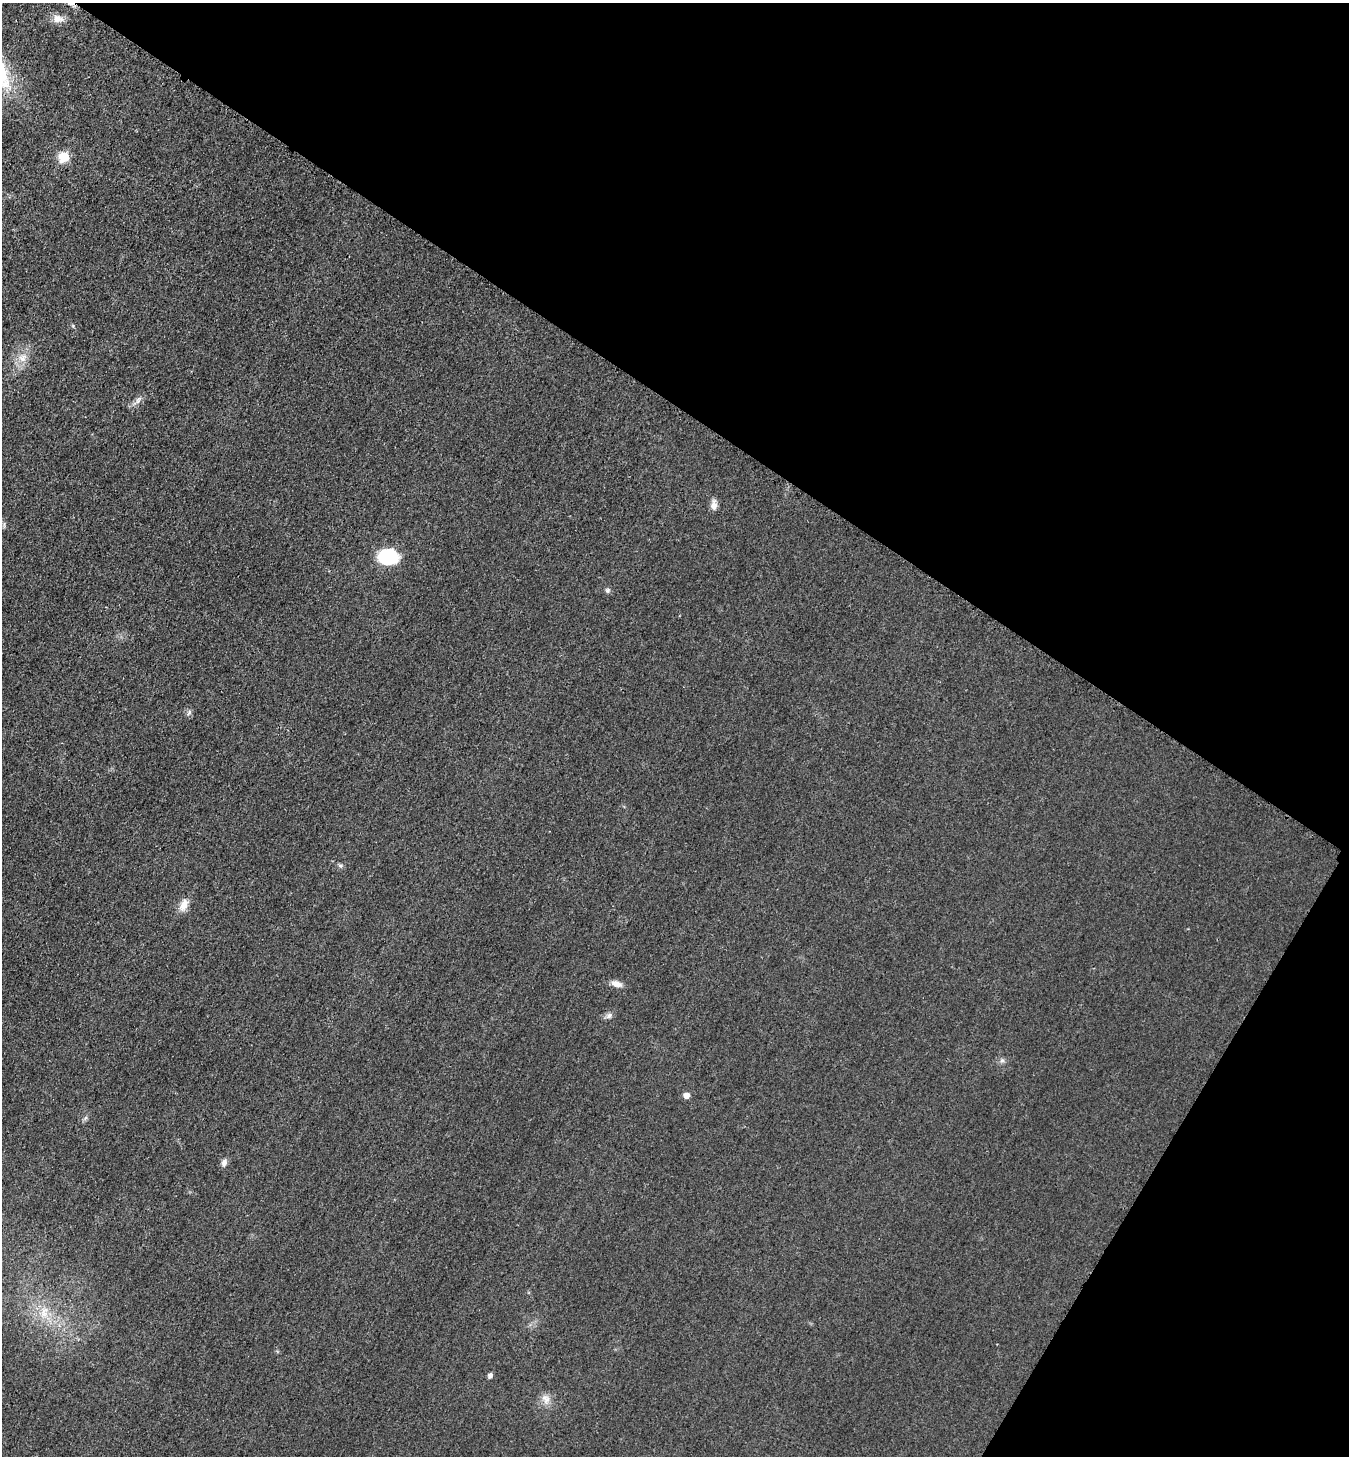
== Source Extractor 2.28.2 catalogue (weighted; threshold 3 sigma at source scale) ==
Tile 8 of 4 x 4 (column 4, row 2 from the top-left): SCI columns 4430-5776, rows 3108-4561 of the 6023 x 6034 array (HDU 1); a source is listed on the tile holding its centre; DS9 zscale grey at full resolution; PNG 1351 x 1458 px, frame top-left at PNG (2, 3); no overlay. Shown black and unused: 34% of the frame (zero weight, under 3 of 4 exposures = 2% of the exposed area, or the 3 px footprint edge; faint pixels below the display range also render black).
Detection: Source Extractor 2.28.2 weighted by HDU 2 'WHT'; one run over the whole footprint, this tile lists its part. Background 0.0262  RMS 0.0062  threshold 0.0281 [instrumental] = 3 sigma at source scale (4.5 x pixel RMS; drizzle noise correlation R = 1.50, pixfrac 1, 0.05/0.05 arcsec/px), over >= 5 px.
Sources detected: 21; all 21 listed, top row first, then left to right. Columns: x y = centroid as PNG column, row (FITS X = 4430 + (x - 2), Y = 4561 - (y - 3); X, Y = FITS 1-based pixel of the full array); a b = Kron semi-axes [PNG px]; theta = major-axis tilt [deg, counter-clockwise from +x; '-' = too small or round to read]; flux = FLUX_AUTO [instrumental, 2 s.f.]
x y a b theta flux
70 3 14 5 -34 3.2
58 19 14 11 -7 5
64 157 6 6 - 28
73 326 6 3 -73 0.68
22 358 11 6 -29 3.4
138 400 11 5 68 2.3
714 505 13 7 87 3.5
388 557 19 14 -1 31
607 590 6 5 - 1.2
189 712 9 4 57 1.4
340 866 7 5 -3 1.2
184 905 17 9 69 5.7
616 984 14 7 -17 4.3
609 1016 10 6 46 2.1
1002 1061 7 4 0 1.3
686 1095 5 5 - 4.3
85 1118 7 4 70 1.2
224 1163 10 7 70 2.4
44 1312 17 10 88 8.6
490 1376 5 4 - 2.3
546 1399 14 10 -43 4.8
Overlapping masked pixels (flux is a lower limit): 1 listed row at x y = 70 3
Isophote crosses this tile's border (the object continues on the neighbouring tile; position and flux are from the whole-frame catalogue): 1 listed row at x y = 70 3